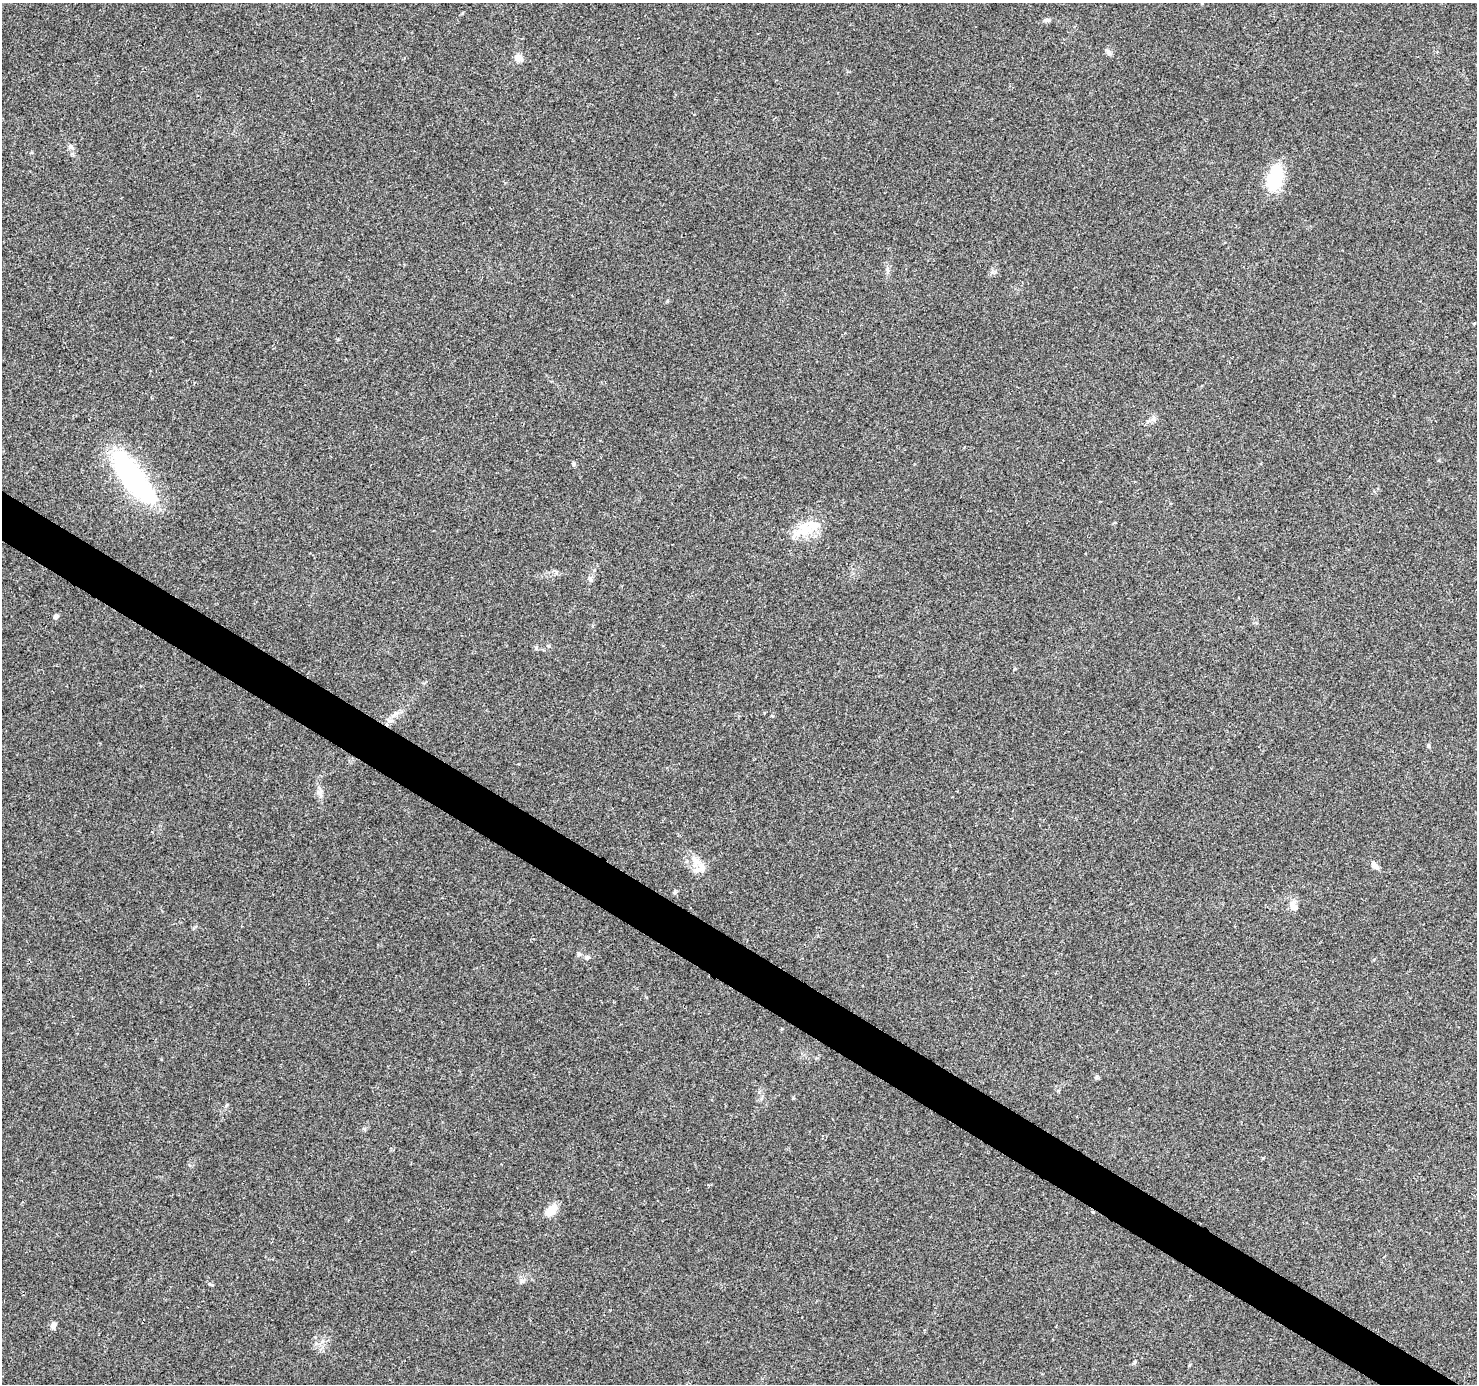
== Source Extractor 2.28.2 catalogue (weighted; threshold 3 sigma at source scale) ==
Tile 6 of 4 x 4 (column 2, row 2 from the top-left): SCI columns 1482-2956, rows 3018-4399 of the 5905 x 5969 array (HDU 1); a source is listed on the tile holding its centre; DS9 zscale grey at full resolution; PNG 1479 x 1386 px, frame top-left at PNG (2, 3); no overlay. Shown black and unused: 3% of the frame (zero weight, under 2 of 3 exposures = <1% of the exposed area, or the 3 px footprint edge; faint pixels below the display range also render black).
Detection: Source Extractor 2.28.2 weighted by HDU 2 'WHT'; one run over the whole footprint, this tile lists its part. Background 0.047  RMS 0.0058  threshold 0.0262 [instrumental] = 3 sigma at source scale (4.5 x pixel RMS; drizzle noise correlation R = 1.50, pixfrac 1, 0.0396/0.0396 arcsec/px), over >= 5 px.
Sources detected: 32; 2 inside a brighter object's white glare — not listed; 4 inside a brighter listed object's ellipse — not listed separately; the other 26 listed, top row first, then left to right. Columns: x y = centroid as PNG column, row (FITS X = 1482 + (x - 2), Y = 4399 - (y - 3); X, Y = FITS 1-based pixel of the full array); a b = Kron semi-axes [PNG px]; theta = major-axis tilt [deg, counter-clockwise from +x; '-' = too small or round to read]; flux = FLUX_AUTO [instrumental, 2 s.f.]
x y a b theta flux
1047 20 9 5 -12 1.2
1108 52 8 6 -47 1.7
518 57 11 8 -37 3.2
71 147 8 6 -53 1.7
1275 178 28 16 78 26
887 269 8 4 -59 1.3
1474 323 5 3 - 0.46
573 464 7 4 -71 0.78
131 476 52 26 -47 83
805 528 21 20 - 14
590 579 8 6 -89 1.5
56 616 4 4 - 3
1428 746 6 4 -70 0.76
320 794 13 6 -65 2.7
696 861 19 10 -51 6.6
1374 864 8 7 - 2.5
675 892 6 4 71 0.8
1293 906 11 8 -49 4.8
579 954 6 6 - 1.1
587 957 7 5 -13 1.3
1097 1077 7 4 89 0.82
1263 1158 4 3 - 0.53
551 1210 14 8 50 8.5
1093 1212 4 3 - 0.57
522 1281 7 6 - 1.5
54 1325 11 6 60 1.9
Overlapping masked pixels (flux is a lower limit): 1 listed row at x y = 1093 1212
Unlisted compact peaks at least as high as the median listed source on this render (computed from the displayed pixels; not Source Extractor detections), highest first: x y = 212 1285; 536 648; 227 1105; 549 646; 992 272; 793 1098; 667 301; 1154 418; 556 572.